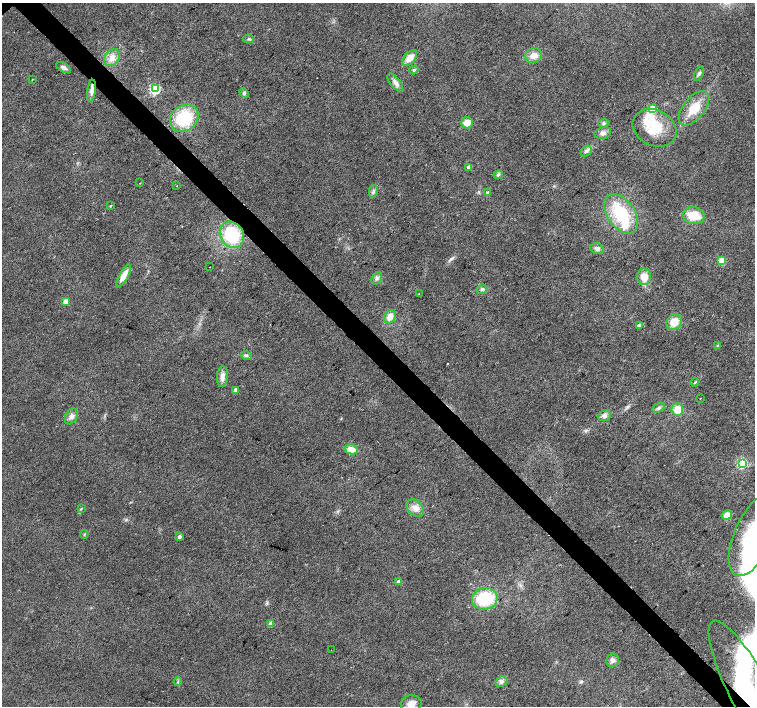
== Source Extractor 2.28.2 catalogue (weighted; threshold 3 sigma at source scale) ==
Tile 6 of 4 x 4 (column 2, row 2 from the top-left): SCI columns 1511-3015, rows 3037-4444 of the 6026 x 6005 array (HDU 1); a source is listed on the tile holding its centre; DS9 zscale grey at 2 x 2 block average (1 PNG px = mean of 2 x 2 image px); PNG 757 x 708 px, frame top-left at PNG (2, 3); each listed source drawn as its Kron ellipse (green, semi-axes under 4 px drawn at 4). Shown black and unused: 4% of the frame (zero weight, under 2 of 3 exposures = <1% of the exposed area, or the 3 px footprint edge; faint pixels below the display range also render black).
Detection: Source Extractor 2.28.2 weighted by HDU 2 'WHT'; one run over the whole footprint, this tile lists its part. Background 0.0208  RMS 0.0065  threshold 0.0292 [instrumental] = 3 sigma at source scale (4.5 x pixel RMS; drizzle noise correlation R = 1.50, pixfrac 1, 0.0396/0.0396 arcsec/px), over >= 5 px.
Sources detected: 76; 2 inside a brighter object's white glare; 1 cosmic-ray / hot-pixel residue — neither listed nor drawn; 4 inside a brighter listed object's ellipse — not listed separately; the other 69 listed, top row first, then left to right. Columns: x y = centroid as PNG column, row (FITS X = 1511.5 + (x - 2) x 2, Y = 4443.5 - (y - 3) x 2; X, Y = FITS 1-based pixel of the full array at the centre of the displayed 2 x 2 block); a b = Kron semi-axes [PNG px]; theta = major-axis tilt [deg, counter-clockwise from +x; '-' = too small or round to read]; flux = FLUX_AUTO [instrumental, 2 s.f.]
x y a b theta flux
249 39 5 3 - 2.6
533 55 9 7 13 14
112 58 9 7 53 11
410 58 9 5 48 16
63 68 8 4 -30 6.6
414 70 5 3 - 2.2
699 73 8 4 65 3.6
32 80 3 2 - 0.67
395 82 10 5 -51 7.6
155 89 4 3 - 180
91 91 11 4 82 7.1
244 93 5 4 - 3.1
694 108 20 10 51 32
653 109 3 3 - 42
184 118 15 12 38 72
467 123 6 5 - 16
604 123 5 4 - 3.2
655 128 23 17 -27 53
603 133 8 6 12 7
586 151 6 4 38 4.4
469 167 3 2 - 13
498 175 5 4 - 2.7
140 183 2 2 - 2
177 186 2 2 - 0.61
373 191 6 4 77 3.4
488 193 3 2 - 7.6
110 206 2 2 - 2.6
621 214 22 13 -54 82
694 216 11 8 -11 33
232 235 14 11 -59 95
597 249 7 5 -18 5.1
722 260 3 3 - 48
210 267 2 2 - 1.4
124 276 12 4 60 19
644 277 8 7 - 17
377 278 6 4 61 4.3
482 289 5 3 - 2.8
419 293 2 2 - 0.63
66 301 3 3 - 28
390 317 7 5 59 13
674 322 8 7 - 23
639 326 3 2 - 13
717 346 3 2 - 1.4
246 356 6 4 -13 3.1
222 377 10 5 86 8.9
695 382 4 3 - 1.8
236 390 3 3 - 17
700 398 2 2 - 1.5
659 408 6 4 29 3.8
677 409 6 6 - 18
71 416 8 6 60 6.7
604 416 7 5 22 5.6
351 449 7 5 -12 16
742 463 4 3 - 180
415 508 10 7 -41 11
81 509 4 2 - 1.3
727 515 5 4 - 13
84 535 4 2 - 1.4
754 535 44 19 66 220
179 537 3 2 - 6.5
399 582 3 2 - 13
485 599 13 10 13 82
271 623 3 3 - 15
331 650 2 2 - 1.1
613 660 7 6 - 6.3
178 681 4 2 - 1.7
501 682 6 5 - 4.9
751 693 81 20 -62 220
411 704 10 8 8 12
Overlapping masked pixels (flux is a lower limit): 2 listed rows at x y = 232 235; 751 693
Isophote crosses this tile's border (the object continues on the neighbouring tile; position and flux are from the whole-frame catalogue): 3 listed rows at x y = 754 535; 751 693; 411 704
Diffuse or blended objects may show on this block-average render without a row.